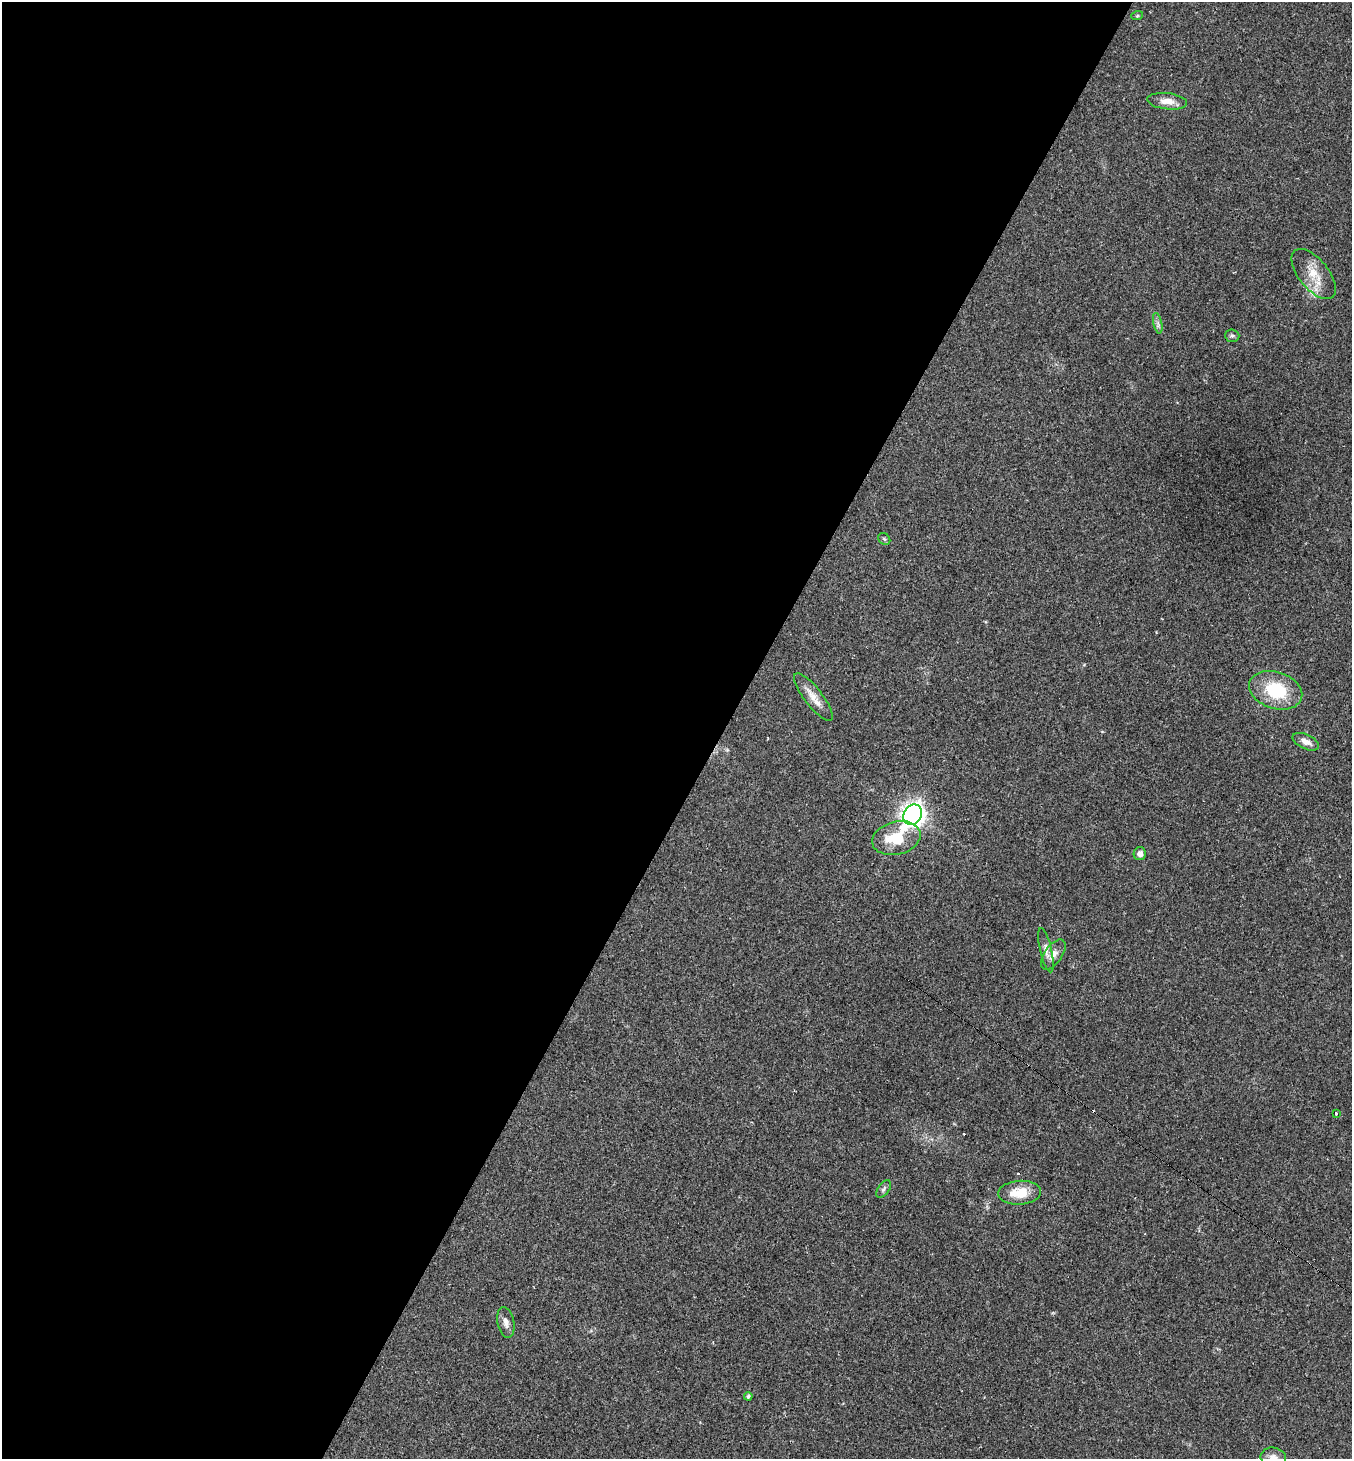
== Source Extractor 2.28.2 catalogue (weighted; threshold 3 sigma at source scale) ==
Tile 5 of 4 x 4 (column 1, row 2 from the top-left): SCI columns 308-1657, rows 2935-4391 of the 5936 x 5931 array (HDU 1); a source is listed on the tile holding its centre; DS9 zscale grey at full resolution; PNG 1354 x 1461 px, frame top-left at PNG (2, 2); each listed source drawn as its Kron ellipse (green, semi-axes under 4 px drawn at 4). Shown black and unused: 54% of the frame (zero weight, under 2 of 3 exposures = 2% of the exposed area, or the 3 px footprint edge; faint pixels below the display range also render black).
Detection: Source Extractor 2.28.2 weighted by HDU 2 'WHT'; one run over the whole footprint, this tile lists its part. Background 0.0302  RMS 0.0045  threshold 0.0204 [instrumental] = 3 sigma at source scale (4.5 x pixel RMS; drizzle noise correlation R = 1.50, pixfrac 1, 0.05/0.05 arcsec/px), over >= 5 px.
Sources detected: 23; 3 cosmic-ray / hot-pixel residue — neither listed nor drawn; the other 20 listed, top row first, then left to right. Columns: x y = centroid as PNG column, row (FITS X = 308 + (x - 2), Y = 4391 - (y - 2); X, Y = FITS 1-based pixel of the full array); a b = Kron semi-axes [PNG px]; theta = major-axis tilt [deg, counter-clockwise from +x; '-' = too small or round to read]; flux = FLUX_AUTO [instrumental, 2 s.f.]
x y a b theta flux
1137 16 6 4 19 0.53
1167 101 20 8 -6 4.2
1314 274 30 15 -51 9.3
1158 323 10 4 -77 1.4
1232 336 7 6 - 0.99
884 539 7 5 -46 0.77
1276 690 27 18 -18 22
813 697 29 9 -52 5.3
1306 742 14 7 -25 2.8
913 815 11 8 58 290
896 838 25 16 14 15
1140 854 6 6 - 2.2
1046 950 23 5 -77 2.6
1053 955 17 8 56 3.5
1336 1113 3 3 - 1.6
884 1189 10 5 54 1.2
1020 1193 21 12 4 9.9
506 1323 16 8 -80 2.8
748 1396 4 4 - 0.97
1273 1458 13 10 -11 3.4
Isophote crosses this tile's border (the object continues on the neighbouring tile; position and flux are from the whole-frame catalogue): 1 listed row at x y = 1273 1458